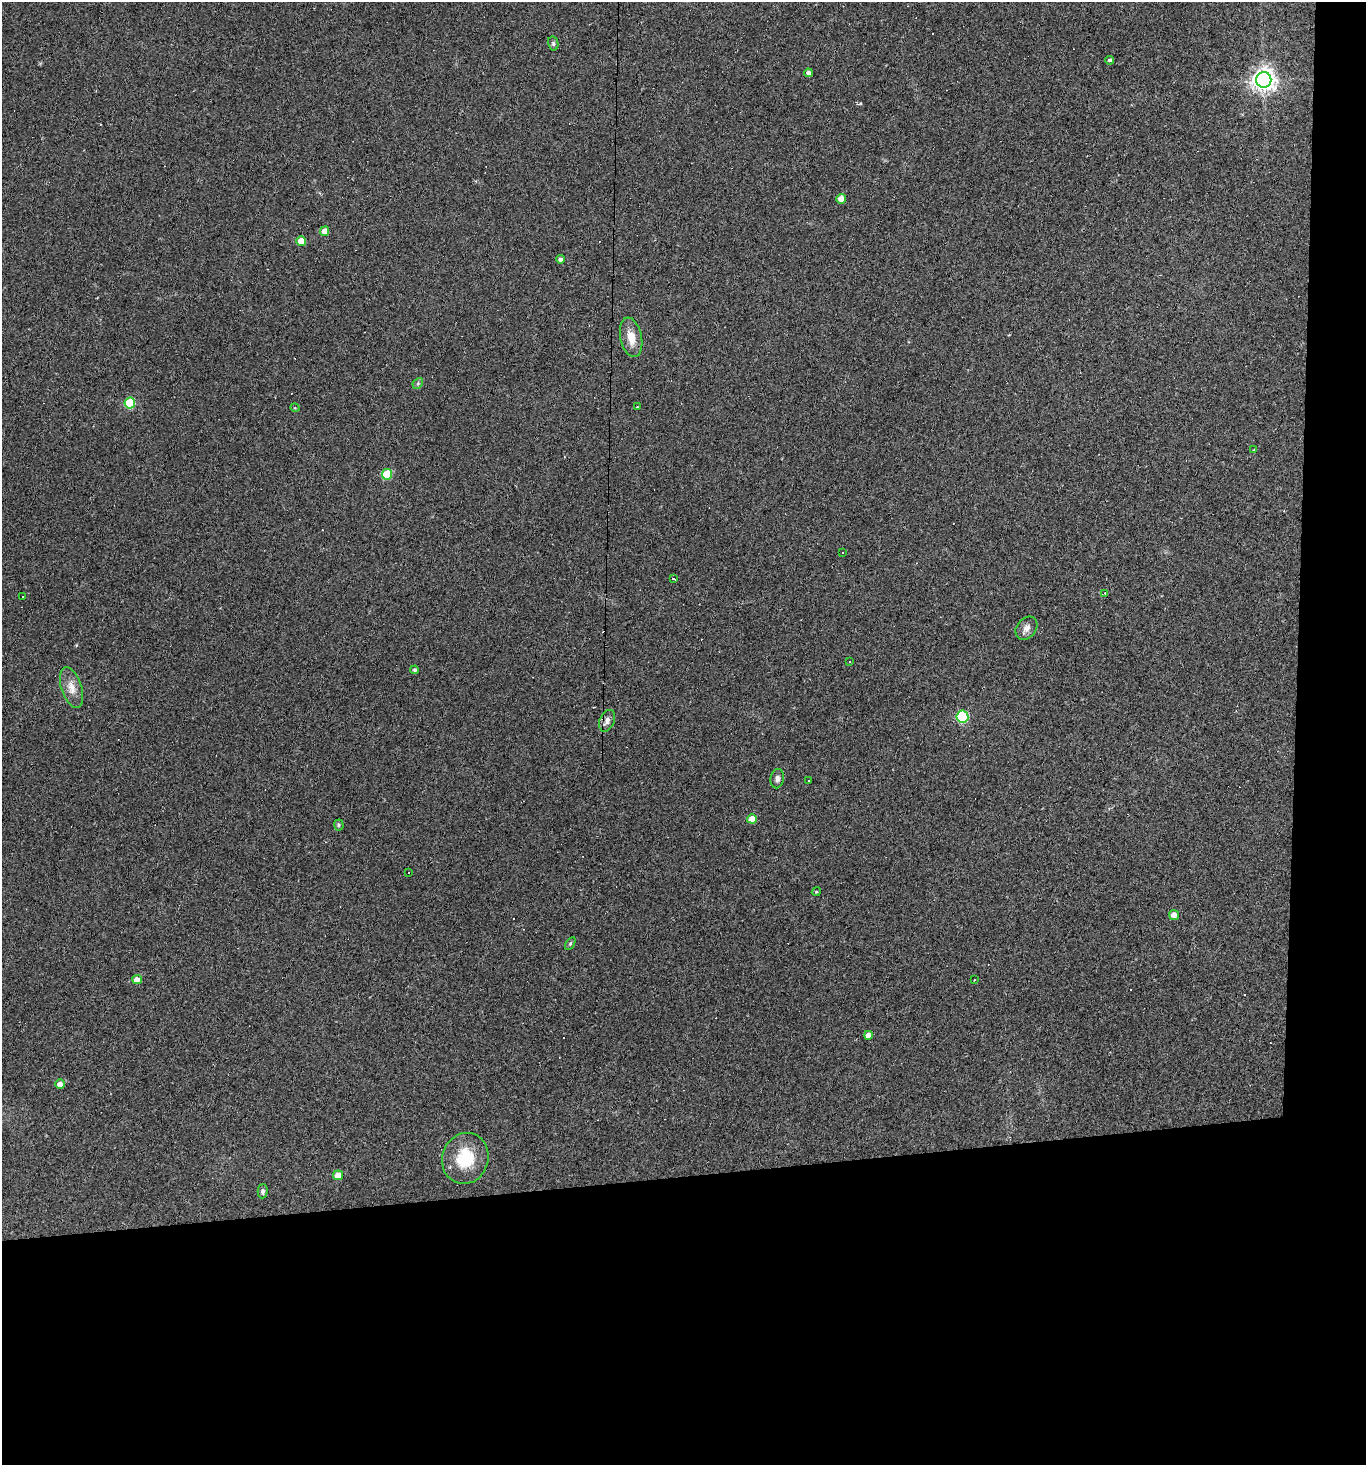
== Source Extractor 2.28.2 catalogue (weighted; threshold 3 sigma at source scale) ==
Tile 9 of 3 x 3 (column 3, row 3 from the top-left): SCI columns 2852-4215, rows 1-1463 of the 4364 x 4388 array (HDU 1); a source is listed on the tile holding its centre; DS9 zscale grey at full resolution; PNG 1368 x 1467 px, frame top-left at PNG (2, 2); each listed source drawn as its Kron ellipse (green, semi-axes under 4 px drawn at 4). Shown black and unused: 23% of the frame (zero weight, under 2 of 3 exposures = <1% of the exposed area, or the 3 px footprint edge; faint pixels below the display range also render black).
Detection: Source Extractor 2.28.2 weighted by HDU 2 'WHT'; one run over the whole footprint, this tile lists its part. Background 0.0931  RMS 0.0063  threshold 0.0285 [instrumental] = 3 sigma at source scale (4.5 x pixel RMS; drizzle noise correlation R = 1.50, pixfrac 1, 0.05/0.05 arcsec/px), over >= 5 px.
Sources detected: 65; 25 cosmic-ray / hot-pixel residue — neither listed nor drawn; the other 40 listed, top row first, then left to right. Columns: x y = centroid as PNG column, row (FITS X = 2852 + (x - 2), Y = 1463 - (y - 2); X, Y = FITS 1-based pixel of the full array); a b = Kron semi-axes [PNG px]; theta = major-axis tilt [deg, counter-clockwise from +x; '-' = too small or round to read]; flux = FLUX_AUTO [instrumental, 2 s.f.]
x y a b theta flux
553 43 7 5 -76 1.1
1110 60 4 3 - 3.3
809 73 4 3 - 2.1
1264 80 8 7 - 530
841 199 5 4 - 5.5
324 231 5 4 - 4.9
301 241 5 4 - 9.6
561 259 4 4 - 1.8
631 337 20 10 -78 9.4
418 383 6 4 46 1
130 403 5 5 - 33
637 407 2 2 - 0.52
295 408 5 3 - 0.49
1254 450 4 3 - 0.49
387 474 5 5 - 29
843 553 2 2 - 0.44
673 579 3 3 - 7.3
1105 593 3 3 - 1.2
23 596 3 3 - 8.7
1026 628 12 9 50 3.8
849 662 3 3 - 2.4
415 670 4 4 - 1.2
71 687 21 10 -72 7.2
962 717 6 6 - 64
607 721 11 7 68 3.5
777 779 10 7 81 2.3
808 780 3 2 - 0.79
752 819 5 4 - 7.8
339 825 5 5 - 0.87
409 872 3 2 - 0.92
816 892 4 3 - 0.59
1174 915 5 5 - 4
570 944 7 4 59 0.91
137 980 5 4 - 6.3
974 980 3 2 - 0.4
868 1035 4 4 - 3.8
60 1084 5 4 - 4.7
465 1158 26 23 73 26
338 1175 5 5 - 6.6
263 1191 7 5 88 1.5